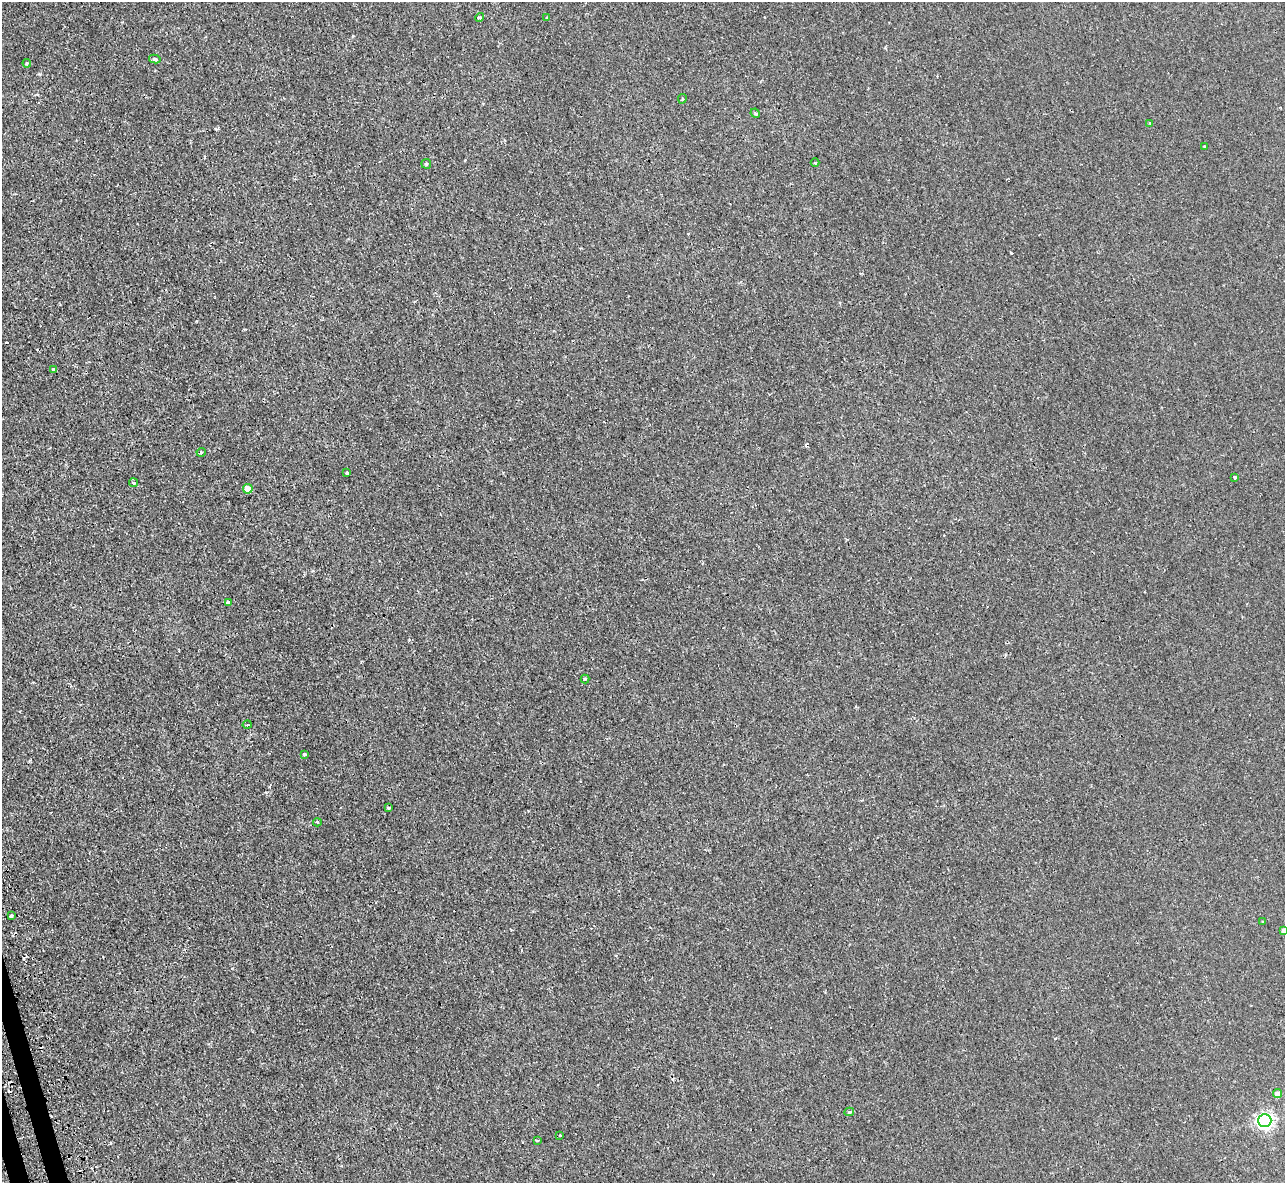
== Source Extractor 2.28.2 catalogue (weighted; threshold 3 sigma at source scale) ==
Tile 7 of 4 x 4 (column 3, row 2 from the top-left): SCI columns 2613-3895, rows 2541-3721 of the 5225 x 5202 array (HDU 1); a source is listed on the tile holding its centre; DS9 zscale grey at full resolution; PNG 1287 x 1185 px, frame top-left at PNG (2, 2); each listed source drawn as its Kron ellipse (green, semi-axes under 4 px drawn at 4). Shown black and unused: <1% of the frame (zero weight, under 2 of 3 exposures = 4% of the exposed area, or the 3 px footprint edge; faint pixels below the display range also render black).
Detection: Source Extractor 2.28.2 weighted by HDU 2 'WHT'; one run over the whole footprint, this tile lists its part. Background 0.00208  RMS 0.0037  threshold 0.0165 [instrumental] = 3 sigma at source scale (4.5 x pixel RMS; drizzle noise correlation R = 1.50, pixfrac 1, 0.05/0.05 arcsec/px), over >= 5 px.
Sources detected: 38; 8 cosmic-ray / hot-pixel residue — neither listed nor drawn; the other 30 listed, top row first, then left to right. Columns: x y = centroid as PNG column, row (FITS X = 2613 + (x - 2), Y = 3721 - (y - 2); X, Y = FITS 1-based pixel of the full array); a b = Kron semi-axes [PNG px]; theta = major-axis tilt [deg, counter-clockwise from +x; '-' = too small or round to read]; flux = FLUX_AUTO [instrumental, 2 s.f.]
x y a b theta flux
479 17 4 4 - 0.72
547 18 3 3 - 0.33
155 59 6 4 -11 0.58
27 63 4 4 - 0.4
682 99 5 3 - 0.43
755 113 5 4 - 0.38
1150 123 4 3 - 0.34
1204 146 3 2 - 0.24
815 163 4 3 - 0.29
426 164 5 5 - 0.46
53 369 3 3 - 0.78
201 452 4 4 - 0.44
347 473 3 3 - 0.68
1235 477 3 3 - 7.5
134 483 4 4 - 0.67
248 489 5 5 - 5
228 603 4 3 - 1.3
585 679 4 4 - 0.45
247 725 4 3 - 0.33
304 754 3 3 - 0.6
389 808 3 3 - 0.61
317 822 4 3 - 0.71
11 916 4 3 - 0.82
1262 922 3 3 - 0.35
1283 930 4 4 - 1
1278 1094 4 4 - 3.4
849 1112 5 4 - 0.61
1265 1121 6 6 - 130
560 1135 3 3 - 0.55
537 1140 3 3 - 1.1
Isophote crosses this tile's border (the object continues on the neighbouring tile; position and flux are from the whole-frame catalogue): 1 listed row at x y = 1283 930